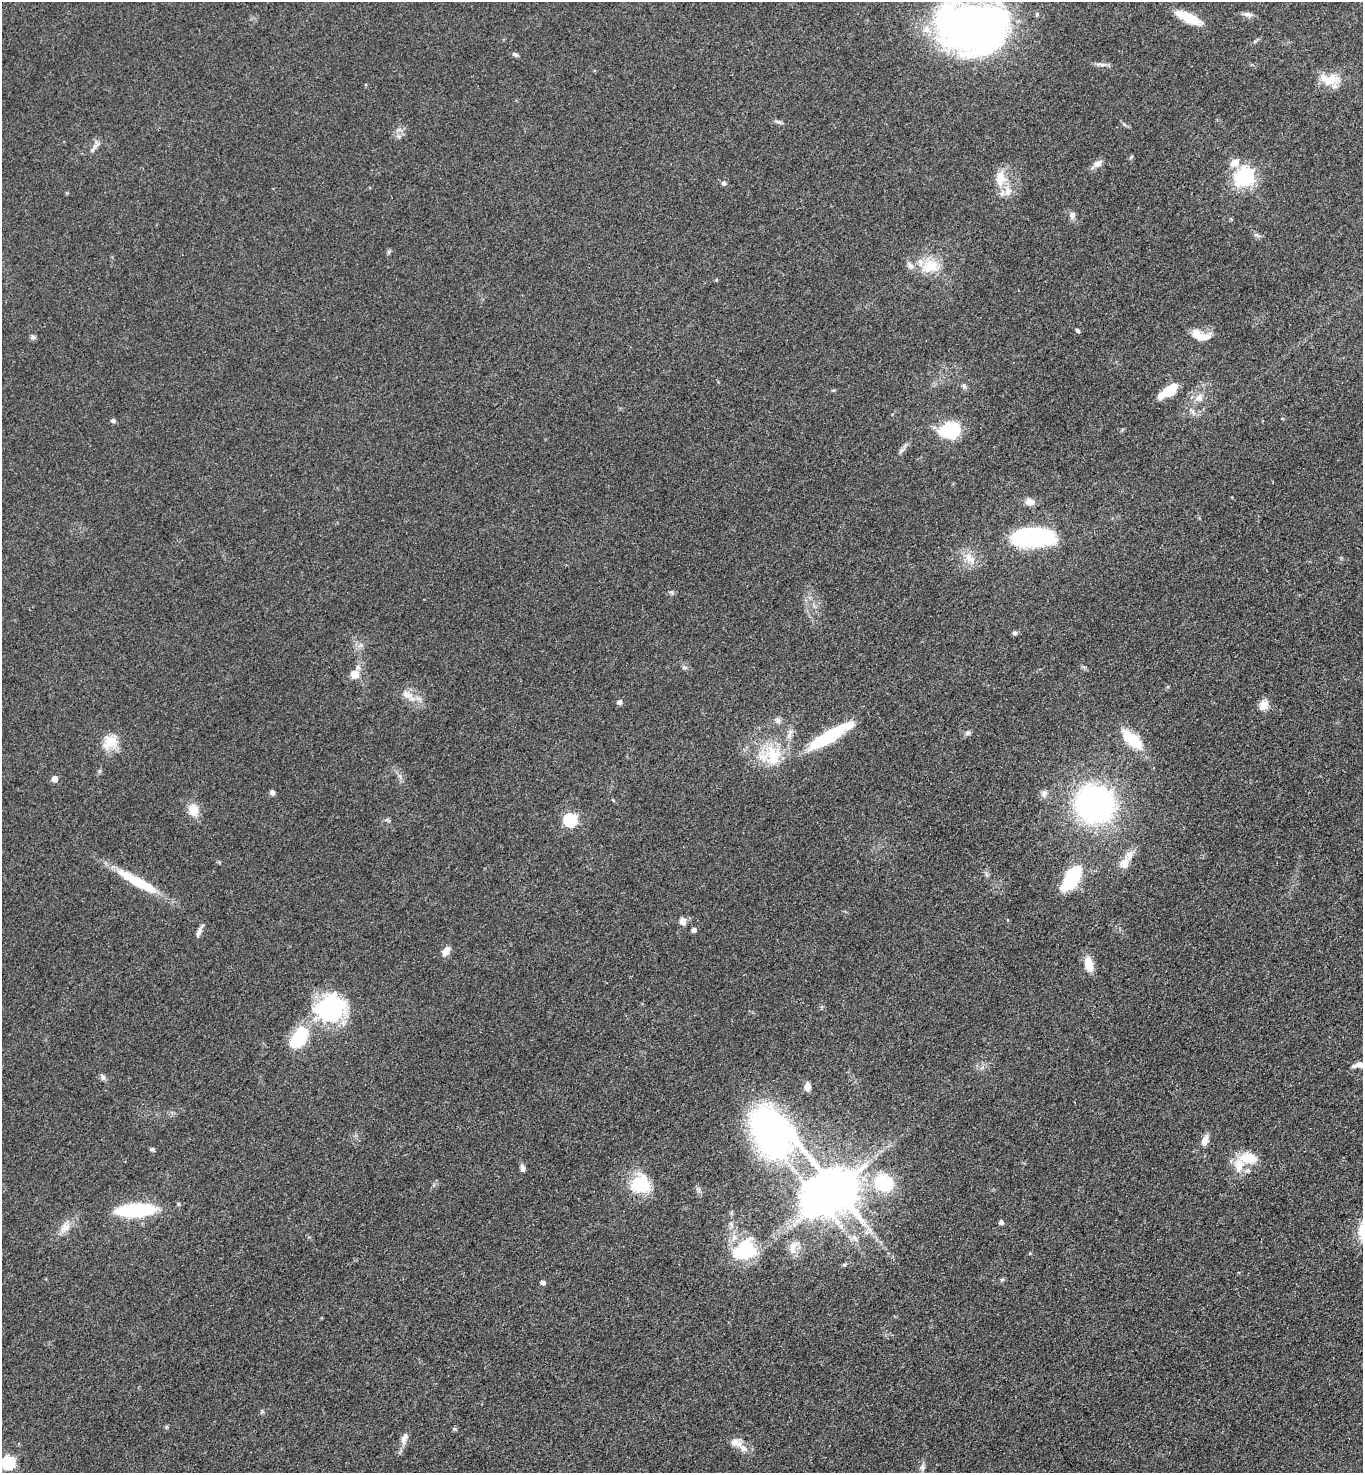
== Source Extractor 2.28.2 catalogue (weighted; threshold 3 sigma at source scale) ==
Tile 6 of 4 x 4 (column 2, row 2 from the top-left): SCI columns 1611-2971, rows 3044-4514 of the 6086 x 6088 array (HDU 1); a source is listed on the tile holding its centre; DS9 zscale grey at full resolution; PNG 1365 x 1475 px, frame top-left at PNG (2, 2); no overlay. Shown black and unused: <1% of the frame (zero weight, under 3 of 4 exposures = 6% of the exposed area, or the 3 px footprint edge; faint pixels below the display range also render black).
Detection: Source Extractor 2.28.2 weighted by HDU 2 'WHT'; one run over the whole footprint, this tile lists its part. Background 0.0432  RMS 0.005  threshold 0.0226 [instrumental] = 3 sigma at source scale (4.5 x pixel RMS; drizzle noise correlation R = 1.50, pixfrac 1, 0.05/0.05 arcsec/px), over >= 5 px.
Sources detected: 98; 4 inside a brighter object's white glare — not listed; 8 inside a brighter listed object's ellipse — not listed separately; the other 86 listed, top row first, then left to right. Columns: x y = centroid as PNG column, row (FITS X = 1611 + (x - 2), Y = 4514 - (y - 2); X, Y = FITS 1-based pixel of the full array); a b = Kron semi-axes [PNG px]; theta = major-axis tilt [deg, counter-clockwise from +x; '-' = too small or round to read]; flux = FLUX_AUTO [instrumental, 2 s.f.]
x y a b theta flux
1248 14 13 6 -10 2.1
1188 18 26 8 -25 14
971 26 60 40 -6 280
515 54 8 5 -27 1.1
1102 65 9 4 -10 1.5
1330 80 23 13 9 9.9
778 122 10 4 -11 1.1
399 130 10 4 -26 1.2
97 144 14 7 53 2.3
1131 157 7 3 45 0.49
1098 163 12 7 34 3.2
1234 163 14 10 36 4.5
1244 177 7 7 - 210
1000 178 26 11 86 7.8
724 183 5 5 - 1.5
1072 215 9 8 - 1.8
1256 235 10 4 -22 1.2
910 265 11 7 -43 2.3
931 266 12 9 17 15
716 280 5 3 - 0.44
1077 330 6 4 -46 0.79
33 337 6 6 - 1
1199 337 20 10 -48 6.2
964 386 8 4 -54 0.94
1169 391 20 7 35 15
1199 398 12 11 - 3.7
113 421 6 5 - 1
951 430 14 10 14 50
901 451 9 4 36 1.2
1030 502 11 8 -3 3.6
1034 537 37 19 -3 59
970 558 19 11 -46 5.9
671 592 6 5 - 0.82
1015 633 6 5 - 1.2
685 667 8 4 -19 0.97
354 674 10 9 - 4.5
407 694 17 9 -22 4.8
619 702 5 5 - 1.7
1263 705 13 10 56 4.5
778 720 9 7 -74 1.7
968 733 7 6 - 1.3
789 734 18 5 67 2.5
829 736 54 12 30 34
1132 739 31 13 -43 15
110 742 19 16 36 9
773 755 31 23 -78 19
55 779 5 4 - 5.4
272 792 6 5 - 1.9
1044 794 10 8 68 2.1
1095 804 27 25 -29 170
193 810 13 11 -73 6.9
570 820 6 6 - 62
1124 863 13 10 58 5.1
986 874 7 4 -71 0.91
1071 878 27 11 58 38
137 882 56 11 -28 20
683 921 8 6 -77 3.8
200 930 17 5 60 2
694 930 5 5 - 1.9
446 951 12 7 58 3.5
1089 964 13 8 -79 9.3
330 1008 34 30 18 48
299 1037 23 14 57 26
1360 1064 11 7 5 2.6
103 1077 8 6 -87 1.2
807 1087 9 7 -89 3.1
771 1132 196 53 -47 250
1205 1140 13 6 71 3.5
152 1149 6 4 -23 0.88
1248 1158 22 14 -7 11
523 1168 10 5 -75 1.7
884 1183 17 15 -37 27
640 1184 22 20 28 21
836 1188 9 9 - 2000
136 1210 39 12 3 36
1001 1222 5 4 - 1.2
65 1227 17 10 55 4.7
793 1248 19 9 80 4.1
742 1253 27 17 -11 20
1002 1279 6 4 18 0.66
543 1282 5 4 - 1.9
166 1427 6 4 71 0.58
404 1439 18 8 72 3
736 1443 16 10 -4 4
9 1463 6 6 - 58
922 1467 10 6 77 1.7
Isophote crosses this tile's border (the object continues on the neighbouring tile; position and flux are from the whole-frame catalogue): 2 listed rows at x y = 971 26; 1360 1064
Unlisted compact peaks at least as high as the median listed source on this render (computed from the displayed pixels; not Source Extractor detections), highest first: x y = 454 1429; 389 252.